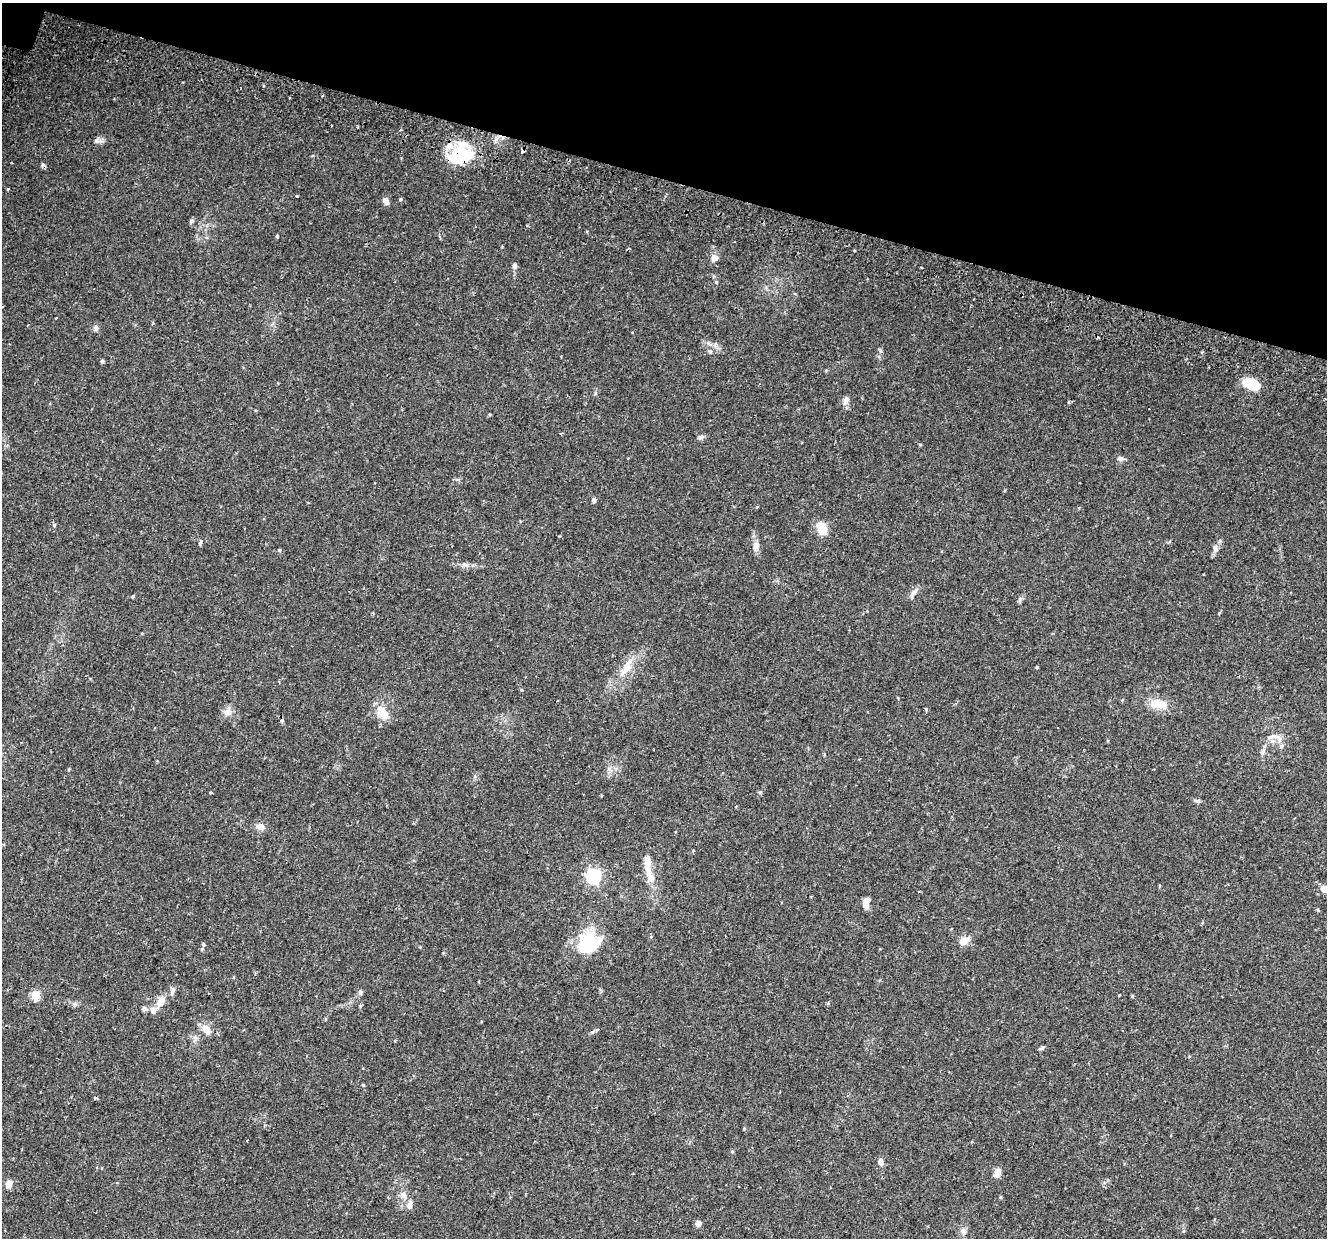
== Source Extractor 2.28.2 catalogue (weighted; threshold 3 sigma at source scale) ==
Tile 2 of 4 x 4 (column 2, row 1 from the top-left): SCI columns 1402-2726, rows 4062-5297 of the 5443 x 5590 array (HDU 1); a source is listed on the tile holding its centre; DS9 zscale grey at full resolution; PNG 1329 x 1240 px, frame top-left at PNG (2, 3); no overlay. Shown black and unused: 14% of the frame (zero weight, under 2 of 3 exposures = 5% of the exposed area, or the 3 px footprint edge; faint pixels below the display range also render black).
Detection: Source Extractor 2.28.2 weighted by HDU 2 'WHT'; one run over the whole footprint, this tile lists its part. Background 0.0371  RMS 0.0039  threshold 0.0178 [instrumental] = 3 sigma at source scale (4.5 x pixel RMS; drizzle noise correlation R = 1.50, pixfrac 1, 0.0396/0.0396 arcsec/px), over >= 5 px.
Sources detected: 79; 1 inside a brighter object's white glare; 7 cosmic-ray / hot-pixel residue — not listed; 3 inside a brighter listed object's ellipse — not listed separately; the other 68 listed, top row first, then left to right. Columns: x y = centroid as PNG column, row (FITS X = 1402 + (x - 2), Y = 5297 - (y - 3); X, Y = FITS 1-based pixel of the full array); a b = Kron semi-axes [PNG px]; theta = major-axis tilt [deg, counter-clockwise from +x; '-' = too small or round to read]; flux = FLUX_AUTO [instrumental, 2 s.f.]
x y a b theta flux
289 98 3 2 - 0.34
358 127 3 3 - 0.69
97 140 9 5 64 0.97
460 154 29 23 44 22
8 189 4 3 - 0.35
296 196 3 3 - 0.72
400 199 4 3 - 0.47
385 201 8 6 -59 1.8
192 221 7 5 27 0.69
277 236 4 3 - 0.44
714 258 9 8 - 1.9
514 266 7 6 - 1.1
716 282 4 4 - 0.39
96 328 7 6 - 1
710 352 7 5 -89 0.73
102 361 5 4 - 0.63
1252 384 18 9 -21 11
846 400 11 7 67 1.6
561 434 3 3 - 0.49
701 437 7 5 0 0.96
920 444 4 3 - 0.35
1120 459 9 7 -3 1.2
594 500 6 5 - 0.84
54 525 4 4 - 0.57
822 528 16 11 -64 5.8
201 542 8 4 59 0.87
755 546 12 8 83 2
1215 549 10 7 -83 1.5
279 550 4 4 - 0.45
465 565 9 4 -9 1.1
913 593 14 6 54 1.9
1020 599 7 4 72 0.71
1037 667 4 3 - 0.35
627 669 24 11 54 6.3
898 698 3 2 - 0.34
1158 704 23 11 -5 6.3
228 712 10 10 - 2.4
383 713 21 11 -54 5.3
1275 736 14 7 -4 2.7
211 793 4 3 - 1.2
260 827 10 8 -24 2.4
648 866 32 9 -86 5.6
594 876 6 6 - 86
1326 889 9 8 - 3.1
866 902 9 6 84 3.5
964 941 14 8 31 3.1
203 944 4 4 - 0.49
589 946 26 18 11 20
202 949 5 4 - 0.47
172 991 13 5 73 1.2
360 992 7 5 87 0.77
35 995 5 5 - 13
1132 996 4 4 - 0.37
161 1001 13 9 52 3.5
360 1006 5 4 - 0.48
144 1009 7 6 - 0.87
206 1029 14 8 -59 3.7
363 1085 5 3 - 0.33
744 1129 4 4 - 0.39
247 1140 3 2 - 0.43
732 1151 5 4 - 0.42
880 1162 7 6 - 1.8
997 1171 10 8 29 1.6
9 1184 10 8 76 1.9
403 1195 8 6 69 1.4
410 1205 12 8 70 1.8
698 1224 8 6 36 1.3
963 1231 8 7 - 1.7
Overlapping masked pixels (flux is a lower limit): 1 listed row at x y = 460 154
Isophote crosses this tile's border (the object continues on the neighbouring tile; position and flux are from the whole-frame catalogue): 1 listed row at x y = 1326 889
Unlisted compact peaks at least as high as the median listed source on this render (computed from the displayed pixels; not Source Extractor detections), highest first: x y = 133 596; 1042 1048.